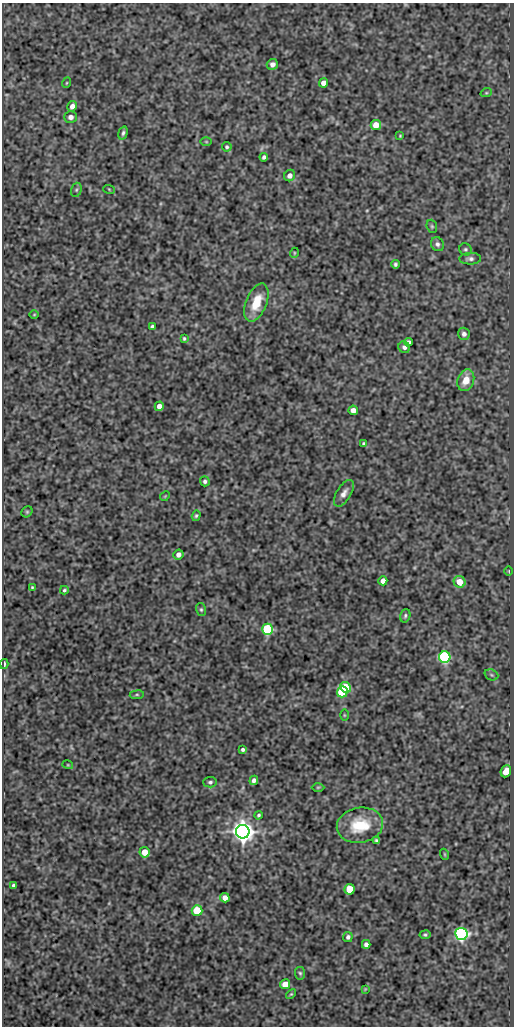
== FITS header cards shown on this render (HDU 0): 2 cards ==
NAXIS1  =                  512
NAXIS2  =                 1024

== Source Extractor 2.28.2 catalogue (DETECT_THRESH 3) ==
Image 512 x 1024 px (HDU 0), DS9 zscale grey, 1 PNG px = 1 image px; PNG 516 x 1028 px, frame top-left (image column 1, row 1024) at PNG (2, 3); each listed source drawn as its Kron ellipse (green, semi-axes under 4 px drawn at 4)
Background 329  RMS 0.83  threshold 2.5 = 3 sigma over >= 5 px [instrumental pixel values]
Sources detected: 77; all 77 listed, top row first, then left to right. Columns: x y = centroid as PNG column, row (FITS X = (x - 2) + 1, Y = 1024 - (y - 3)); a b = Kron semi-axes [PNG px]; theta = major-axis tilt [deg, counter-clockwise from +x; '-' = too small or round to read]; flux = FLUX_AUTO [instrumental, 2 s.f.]
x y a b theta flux
272 64 6 5 - 270
66 83 5 3 - 50
323 83 5 4 - 430
486 93 6 3 18 60
72 106 5 4 - 290
71 117 6 6 - 270
376 125 5 5 - 770
123 133 7 4 74 120
400 136 3 3 - 50
206 142 5 3 - 53
227 147 5 4 - 100
264 157 4 4 - 140
290 175 6 5 - 250
109 189 6 3 -19 55
76 190 7 5 72 110
432 226 7 5 -69 88
437 244 7 6 - 170
465 249 6 6 - 110
294 253 5 3 - 46
470 259 10 6 1 190
395 264 4 3 - 110
256 303 20 10 68 1400
34 315 5 3 - 47
152 327 4 4 - 150
464 334 6 6 - 210
184 338 4 3 - 76
409 342 4 4 - 160
404 347 6 5 - 180
466 380 11 8 69 760
159 406 4 4 - 390
353 410 5 4 - 390
363 444 3 3 - 83
205 481 5 4 - 130
344 493 15 7 58 330
165 496 5 4 - 54
27 512 6 5 - 76
196 516 5 4 - 80
178 554 5 5 - 280
509 571 5 3 - 47
383 581 4 4 - 400
459 582 6 5 - 980
32 587 3 3 - 56
64 590 4 3 - 81
201 609 6 5 - 90
405 616 7 5 72 100
267 629 5 5 - 5700
445 657 6 6 - 9500
4 664 5 2 - 140
491 675 7 5 -21 110
345 687 5 5 - 2500
342 692 5 5 - 3000
137 695 7 3 8 71
344 715 5 3 - 53
243 749 4 4 - 120
68 765 5 3 - 53
506 771 6 5 - 710
254 780 4 4 - 180
210 782 7 5 2 120
318 787 6 4 1 68
259 815 4 4 - 88
360 825 23 17 10 2000
243 832 7 6 - 55000
376 840 4 3 - 94
145 852 5 5 - 800
444 854 5 3 - 52
14 886 4 4 - 150
350 889 5 5 - 1700
225 898 5 4 - 380
197 911 5 5 - 3200
461 934 6 6 - 16000
425 935 5 4 - 90
348 937 5 4 - 140
366 944 4 4 - 200
300 973 6 5 - 95
285 984 5 5 - 660
365 989 4 4 - 46
291 994 6 3 43 64